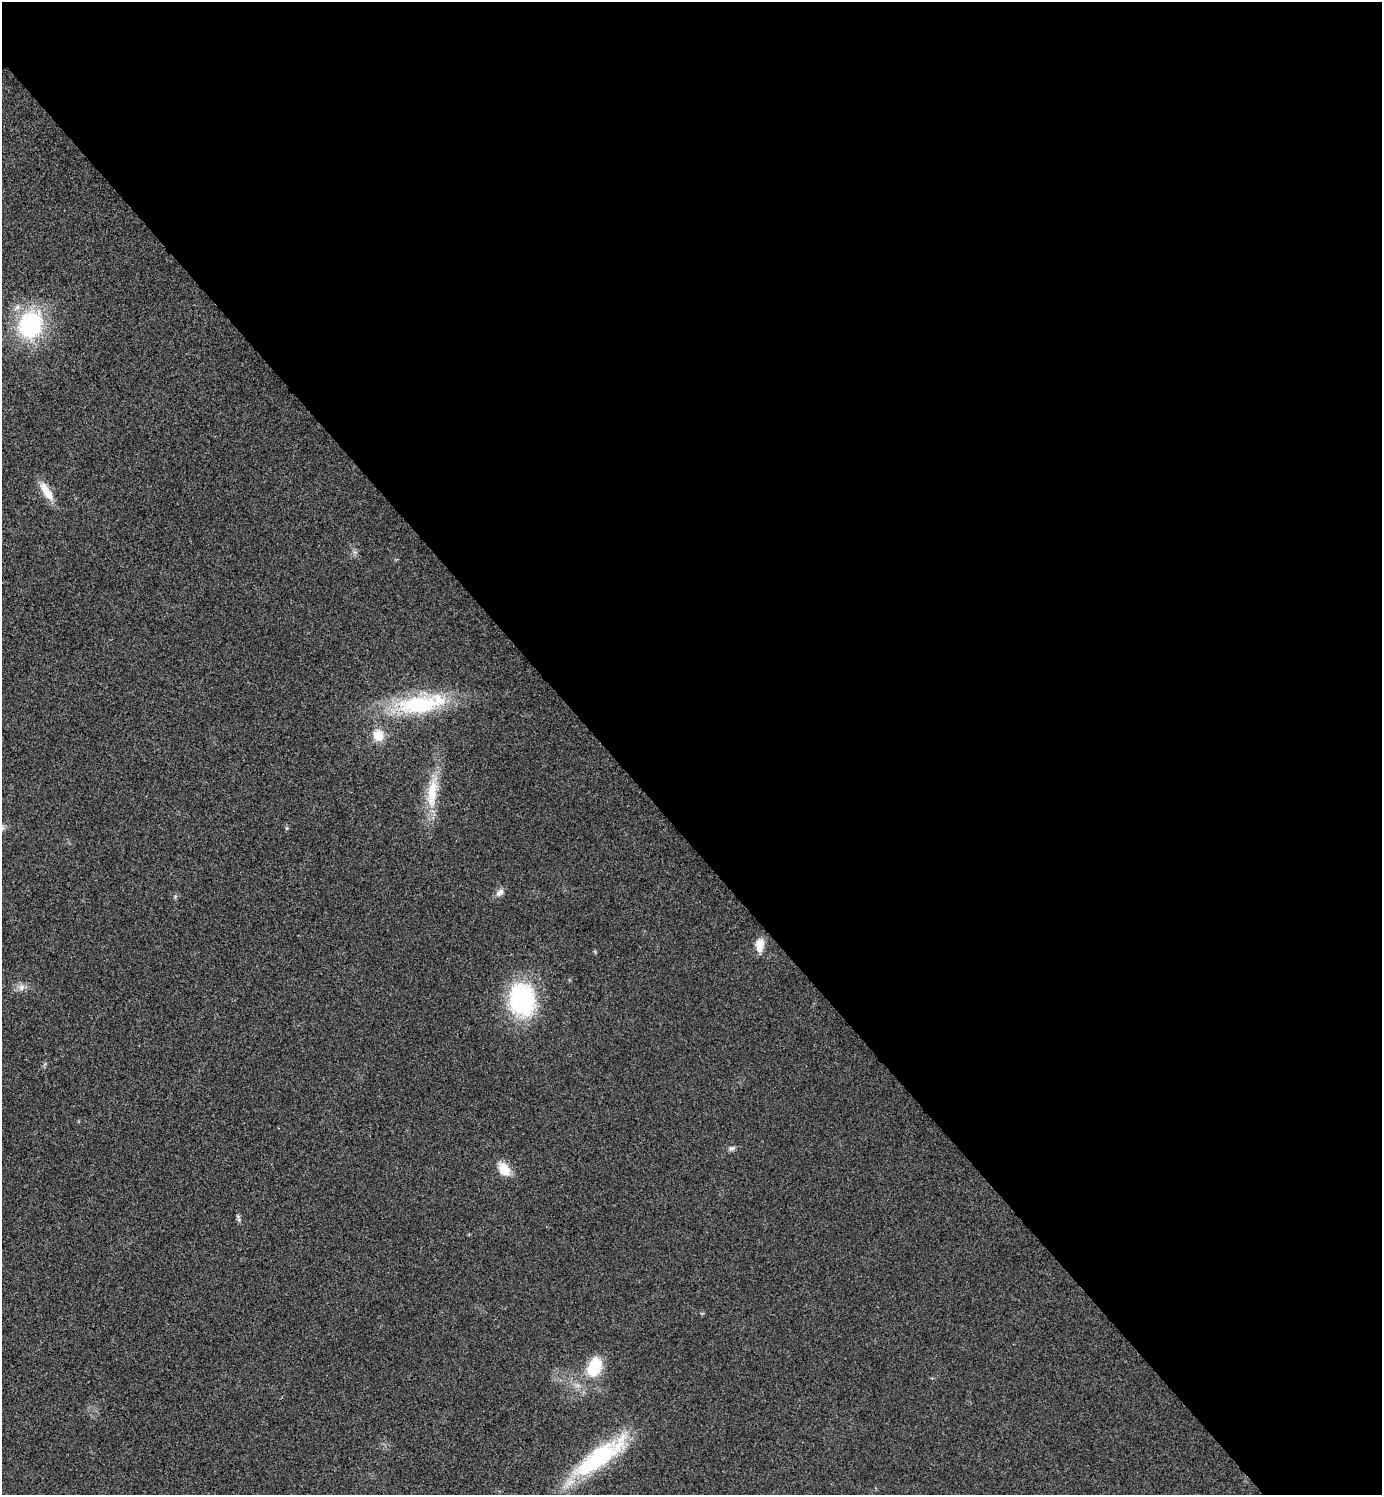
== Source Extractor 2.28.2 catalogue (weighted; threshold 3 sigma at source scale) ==
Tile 8 of 4 x 4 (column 4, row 2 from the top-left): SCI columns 4441-5820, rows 2990-4482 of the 5980 x 5981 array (HDU 1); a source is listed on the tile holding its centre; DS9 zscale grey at full resolution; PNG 1384 x 1497 px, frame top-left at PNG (2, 2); no overlay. Shown black and unused: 56% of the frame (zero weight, under 3 of 4 exposures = <1% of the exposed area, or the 3 px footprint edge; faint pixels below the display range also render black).
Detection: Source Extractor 2.28.2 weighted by HDU 2 'WHT'; one run over the whole footprint, this tile lists its part. Background 0.0285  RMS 0.0054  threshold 0.0241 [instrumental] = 3 sigma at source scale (4.5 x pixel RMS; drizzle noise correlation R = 1.50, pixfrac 1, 0.05/0.05 arcsec/px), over >= 5 px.
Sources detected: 13; all 13 listed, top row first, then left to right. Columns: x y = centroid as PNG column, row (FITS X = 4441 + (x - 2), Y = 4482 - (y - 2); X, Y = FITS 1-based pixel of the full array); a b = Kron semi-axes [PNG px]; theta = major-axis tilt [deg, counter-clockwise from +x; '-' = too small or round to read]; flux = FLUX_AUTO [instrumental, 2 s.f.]
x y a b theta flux
30 325 29 24 75 55
46 491 28 9 -57 8.1
420 704 67 23 9 48
378 735 12 10 -62 8.6
432 793 45 13 84 18
500 892 12 7 42 2.6
760 945 16 9 85 6
21 987 9 6 69 2.1
522 999 26 20 -78 80
732 1148 8 6 28 1.4
504 1169 19 13 -53 7.3
594 1367 27 17 67 18
600 1457 74 20 37 53